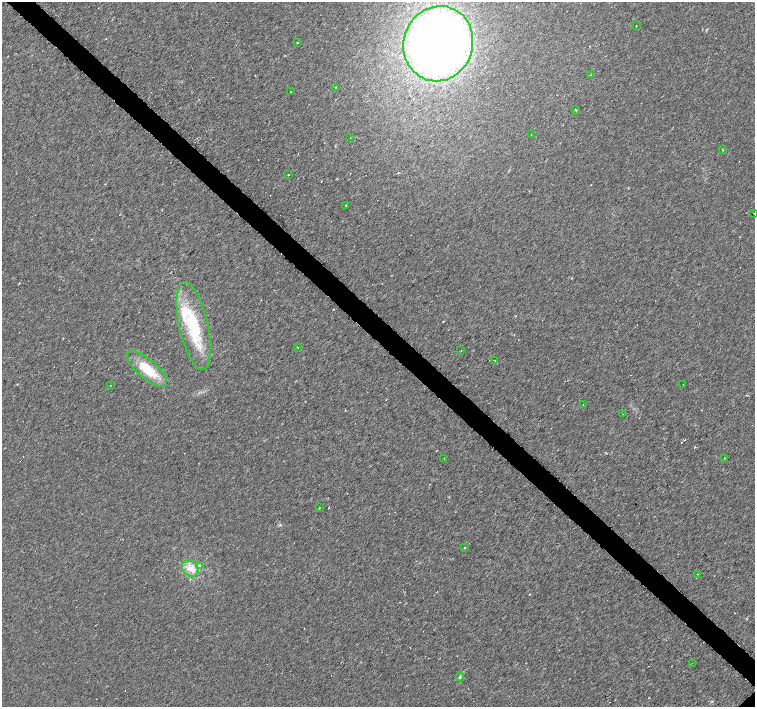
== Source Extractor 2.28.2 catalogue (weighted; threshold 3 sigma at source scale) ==
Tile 11 of 4 x 4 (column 3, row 3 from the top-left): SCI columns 3011-4516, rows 1567-2975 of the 6024 x 6017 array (HDU 1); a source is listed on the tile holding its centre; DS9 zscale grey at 2 x 2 block average (1 PNG px = mean of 2 x 2 image px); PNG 757 x 709 px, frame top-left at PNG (2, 2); each listed source drawn as its Kron ellipse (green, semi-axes under 4 px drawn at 4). Shown black and unused: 4% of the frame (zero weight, under 3 of 6 exposures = <1% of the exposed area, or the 3 px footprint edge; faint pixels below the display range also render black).
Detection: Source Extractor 2.28.2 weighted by HDU 2 'WHT'; one run over the whole footprint, this tile lists its part. Background 0.0116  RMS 0.0035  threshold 0.0144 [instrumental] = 3 sigma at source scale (4.09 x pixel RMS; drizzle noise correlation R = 1.36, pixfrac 0.8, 0.0396/0.0396 arcsec/px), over >= 5 px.
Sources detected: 35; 3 cosmic-ray / hot-pixel residue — neither listed nor drawn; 1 inside a brighter listed object's ellipse — not listed separately; the other 31 listed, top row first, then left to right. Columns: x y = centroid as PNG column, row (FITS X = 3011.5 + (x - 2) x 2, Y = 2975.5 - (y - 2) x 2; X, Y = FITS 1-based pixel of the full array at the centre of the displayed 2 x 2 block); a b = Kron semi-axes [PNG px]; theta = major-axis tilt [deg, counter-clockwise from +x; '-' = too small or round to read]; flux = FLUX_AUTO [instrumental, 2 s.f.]
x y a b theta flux
636 26 2 2 - 0.37
297 42 2 2 - 0.37
438 44 38 34 71 540
590 75 2 2 - 0.28
335 87 2 2 - 0.53
291 92 2 2 - 0.36
576 110 4 2 - 0.62
531 135 2 2 - 0.55
350 137 2 2 - 0.32
722 150 2 2 - 0.39
288 175 2 2 - 0.38
346 205 3 2 - 0.51
754 213 2 2 - 0.63
194 326 45 14 -78 45
298 347 2 2 - 0.71
461 351 2 2 - 0.26
495 360 2 2 - 0.32
147 369 25 9 -40 23
683 384 2 2 - 0.24
110 386 2 2 - 0.21
583 404 2 2 - 0.32
623 414 2 2 - 0.24
444 458 2 2 - 0.27
724 458 2 2 - 0.47
319 507 2 2 - 0.4
465 547 2 2 - 0.37
200 566 3 2 - 0.67
190 568 9 7 -49 6.4
698 574 2 2 - 0.33
692 663 2 2 - 0.36
460 677 4 3 - 0.95
Isophote crosses this tile's border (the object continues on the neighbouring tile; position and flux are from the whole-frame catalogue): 1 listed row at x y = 754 213
Diffuse or blended objects may show on this block-average render without a row.